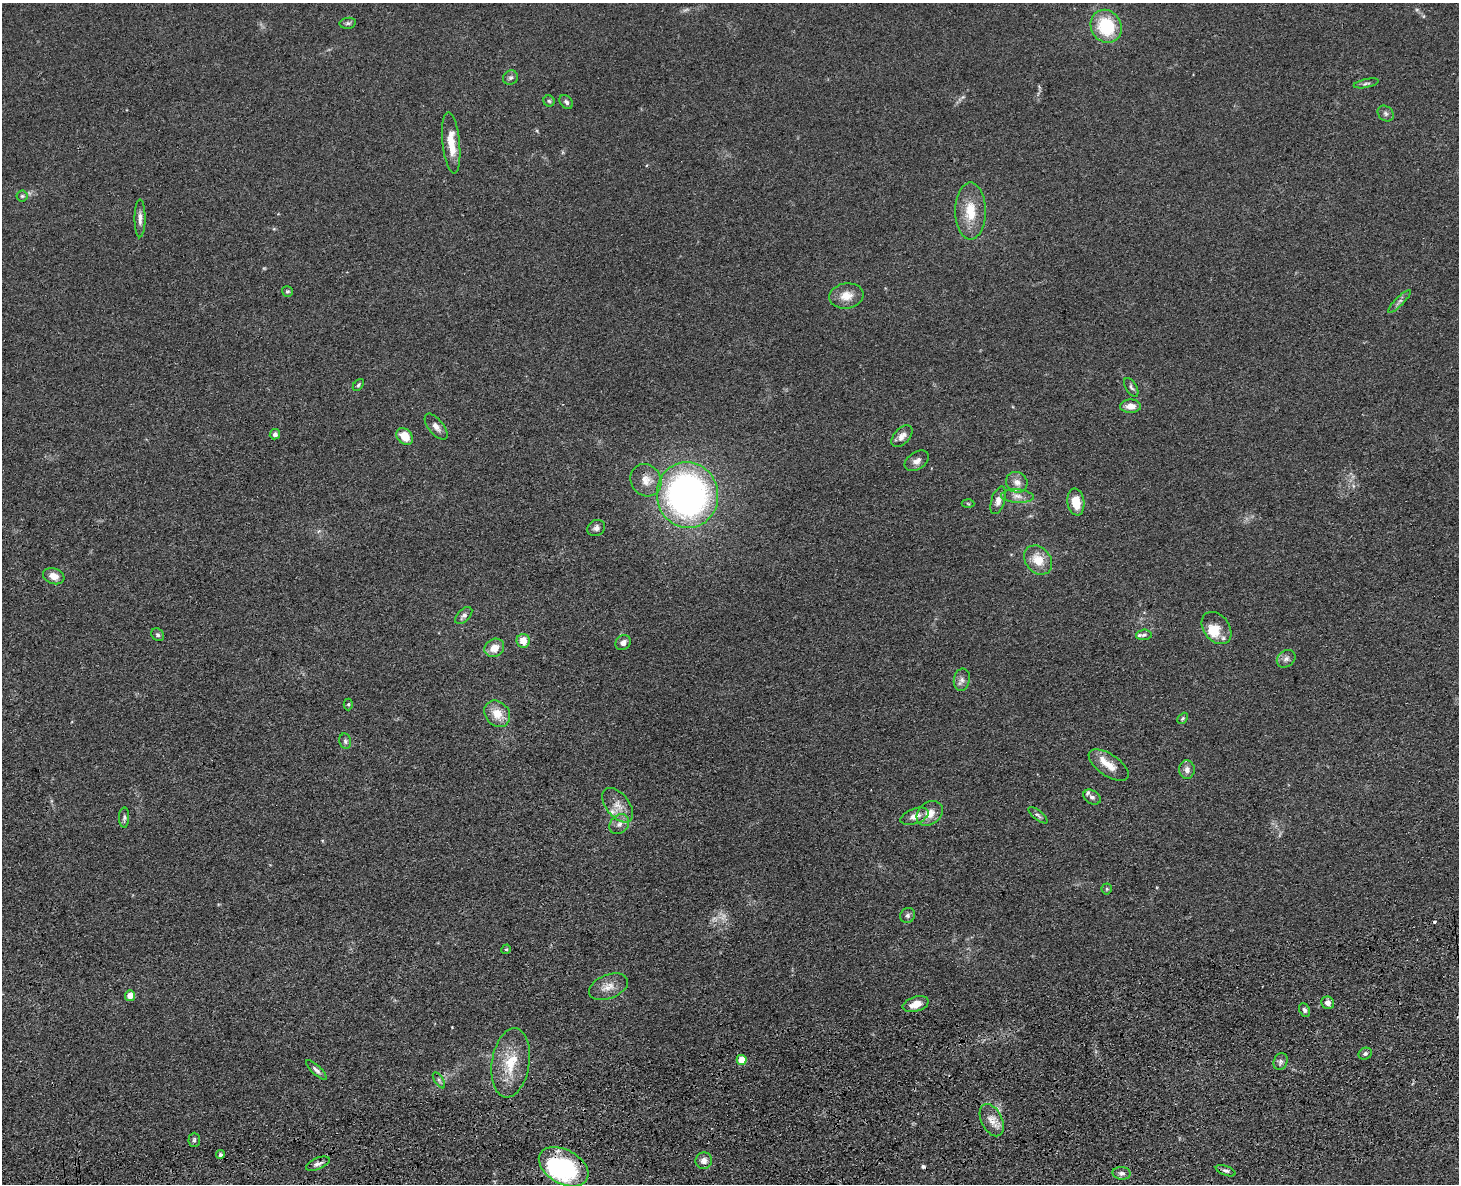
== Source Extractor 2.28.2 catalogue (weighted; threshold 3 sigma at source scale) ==
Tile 5 of 3 x 4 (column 2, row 2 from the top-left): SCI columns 1728-3184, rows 2483-3664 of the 4800 x 4963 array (HDU 1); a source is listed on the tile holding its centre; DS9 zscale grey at full resolution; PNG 1461 x 1186 px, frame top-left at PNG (2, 3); each listed source drawn as its Kron ellipse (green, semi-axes under 4 px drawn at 4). Shown black and unused: <1% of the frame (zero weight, under 3 of 4 exposures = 6% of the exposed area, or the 3 px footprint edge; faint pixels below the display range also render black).
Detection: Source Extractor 2.28.2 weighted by HDU 2 'WHT'; one run over the whole footprint, this tile lists its part. Background 0.0683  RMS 0.0059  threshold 0.0265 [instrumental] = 3 sigma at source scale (4.5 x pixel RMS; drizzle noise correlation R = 1.50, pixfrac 1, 0.05/0.05 arcsec/px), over >= 5 px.
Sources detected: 89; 3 too faint to see at this stretch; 1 inside a brighter object's white glare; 2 cosmic-ray / hot-pixel residue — neither listed nor drawn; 7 inside a brighter listed object's ellipse — not listed separately; the other 76 listed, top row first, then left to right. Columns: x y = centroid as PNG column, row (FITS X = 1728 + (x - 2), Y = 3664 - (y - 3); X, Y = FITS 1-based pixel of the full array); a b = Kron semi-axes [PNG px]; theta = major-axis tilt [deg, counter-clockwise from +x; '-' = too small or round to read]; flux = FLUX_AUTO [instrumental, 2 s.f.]
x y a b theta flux
348 23 8 5 9 1.2
1106 26 17 15 -58 29
510 78 8 6 36 1.6
1366 83 13 3 12 1.2
549 101 5 5 - 1
566 102 8 6 -48 1.6
1386 113 9 7 -46 1.7
451 143 31 8 -84 13
22 196 5 5 - 1.1
970 211 28 15 90 16
140 218 19 5 90 3.3
287 291 6 5 - 0.99
846 296 17 12 7 7.4
1399 301 15 4 45 2
358 385 7 4 49 1
1131 387 10 5 -58 1.5
1131 406 10 6 0 5.2
436 427 15 7 -51 3.6
275 434 5 5 - 1.9
405 436 9 7 -47 9.1
902 436 13 7 47 3.9
917 461 13 8 32 3.5
646 480 17 15 -57 7.1
1017 482 11 10 - 4.4
687 495 33 30 -80 220
1017 496 16 6 -3 4.1
998 500 14 6 71 4.4
1076 502 13 8 -81 11
968 504 6 4 -4 0.75
596 528 9 7 29 2.4
1038 560 16 12 -50 11
54 576 11 7 -19 5
464 616 10 6 45 2.3
1217 628 18 12 -53 7.2
158 635 7 5 -45 1.3
1144 635 8 5 3 1.4
523 641 7 6 - 8.1
623 643 8 7 - 2.9
494 648 10 8 36 7.1
1286 659 10 8 35 2.4
962 680 11 8 80 2.7
348 704 6 4 -90 0.79
497 714 14 11 -48 9
1183 718 6 4 46 0.87
345 741 8 6 -78 1.4
1109 765 23 10 -34 8.1
1187 770 9 7 90 3
1092 797 9 6 -33 1.9
618 805 20 11 -51 7.3
930 813 14 11 40 7.2
1038 815 11 4 -38 1.5
915 816 15 7 19 4.5
124 818 10 5 89 1.6
619 824 11 8 46 3.4
1107 889 5 5 - 0.89
908 915 8 7 - 1.8
506 949 5 4 - 0.71
608 987 20 12 21 6.6
130 996 5 5 - 4.6
1328 1003 6 6 - 3
916 1004 13 7 16 6.3
1305 1010 7 5 -65 1.7
1365 1054 7 5 27 1.5
742 1060 5 5 - 14
1281 1061 9 6 68 1.9
511 1063 35 18 81 21
316 1070 13 4 -44 2
439 1080 9 3 -57 1.1
992 1120 17 10 -63 6
194 1140 7 5 88 1.1
220 1155 4 4 - 1.1
704 1161 8 8 - 3.6
318 1164 13 5 23 2.5
564 1167 27 17 -29 73
1226 1171 10 4 -21 1.7
1122 1173 9 6 -4 2.1
Overlapping masked pixels (flux is a lower limit): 1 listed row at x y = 564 1167